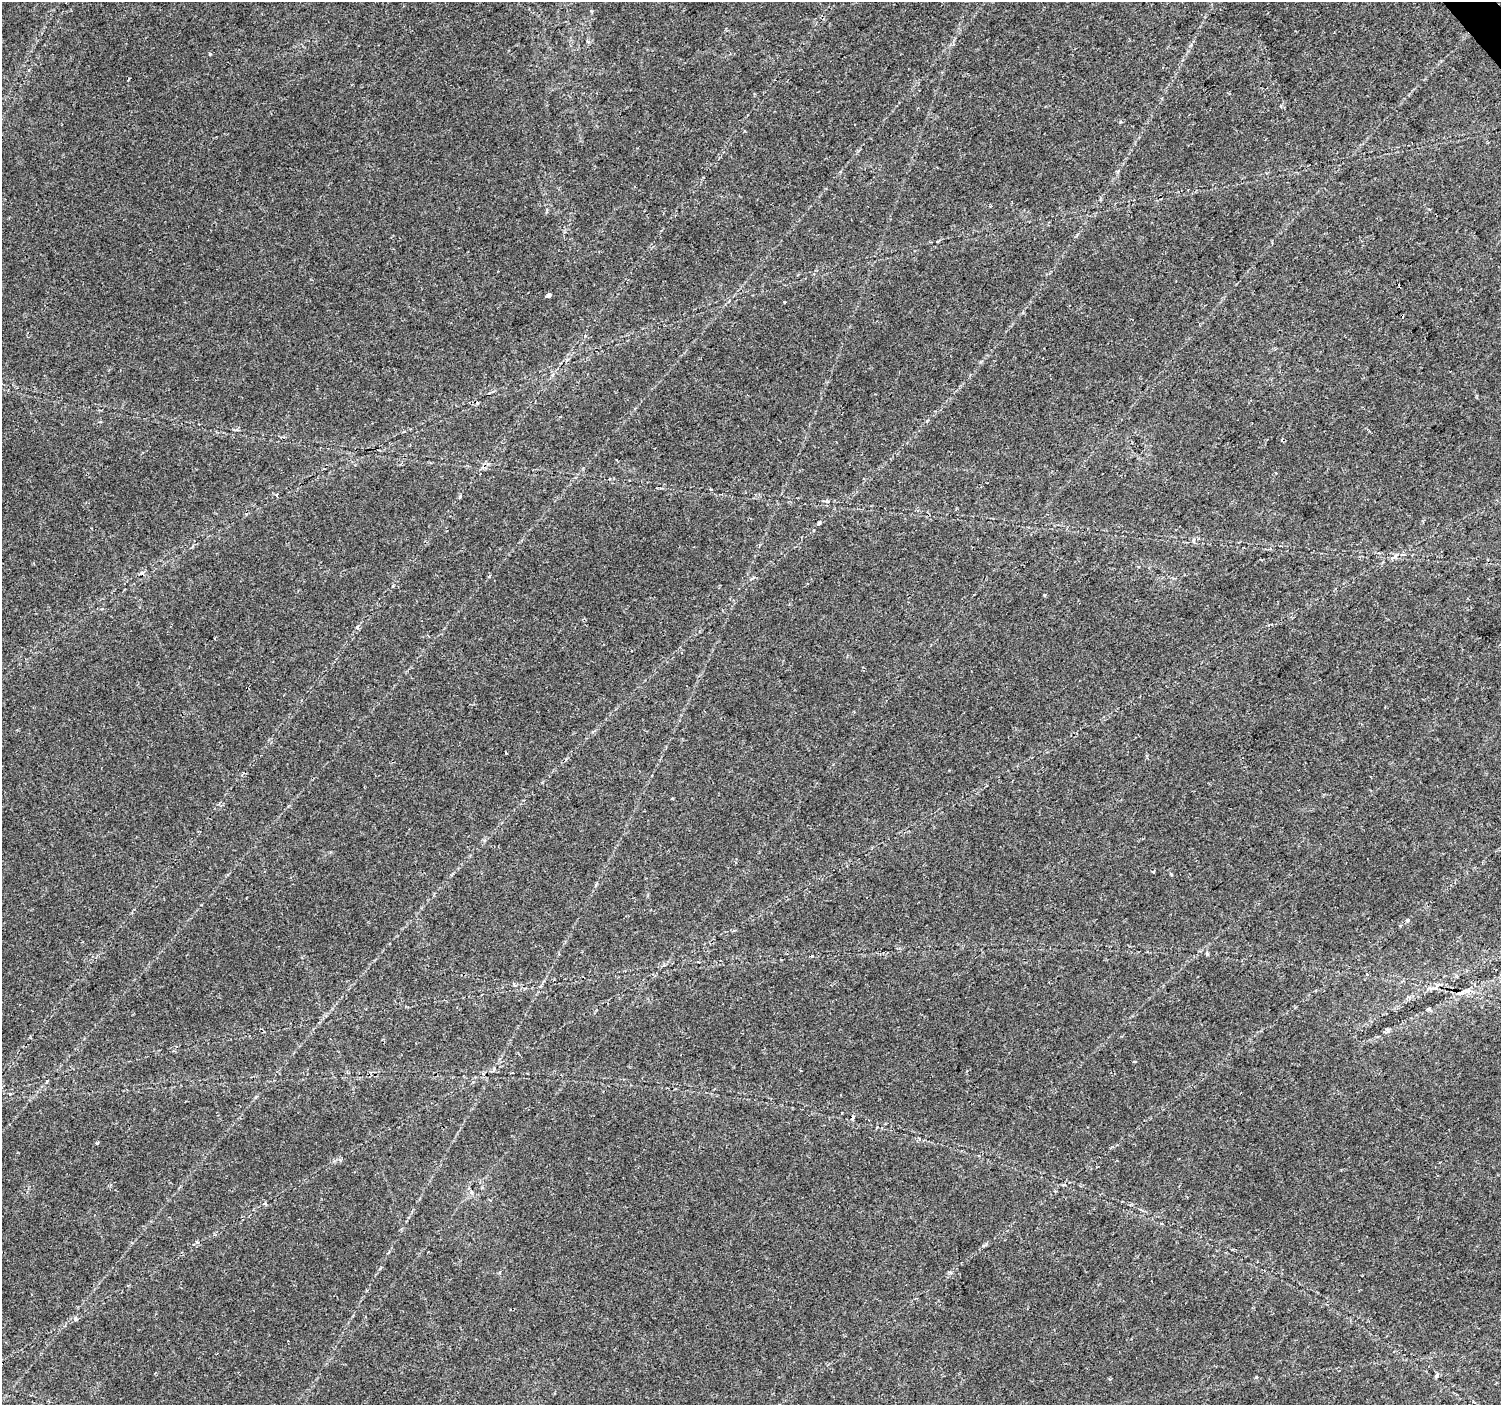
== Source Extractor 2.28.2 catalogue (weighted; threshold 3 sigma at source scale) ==
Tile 10 of 4 x 4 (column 2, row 3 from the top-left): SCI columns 1506-3004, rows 1606-3008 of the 6001 x 5954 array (HDU 1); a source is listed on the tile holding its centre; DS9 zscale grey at full resolution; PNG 1503 x 1407 px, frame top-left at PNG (2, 2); no overlay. Shown black and unused: <1% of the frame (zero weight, under 2 of 3 exposures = <1% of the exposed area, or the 3 px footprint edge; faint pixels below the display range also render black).
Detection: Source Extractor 2.28.2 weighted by HDU 2 'WHT'; one run over the whole footprint, this tile lists its part. Background 0.0407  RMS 0.0037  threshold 0.0164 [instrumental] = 3 sigma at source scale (4.5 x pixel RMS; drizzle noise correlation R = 1.50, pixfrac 1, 0.0396/0.0396 arcsec/px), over >= 5 px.
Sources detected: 23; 5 cosmic-ray / hot-pixel residue — not listed; the other 18 listed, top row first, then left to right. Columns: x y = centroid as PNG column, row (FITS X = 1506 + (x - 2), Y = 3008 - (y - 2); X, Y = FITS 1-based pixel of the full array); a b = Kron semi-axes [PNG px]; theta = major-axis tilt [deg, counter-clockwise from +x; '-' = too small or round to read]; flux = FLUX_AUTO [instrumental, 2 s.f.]
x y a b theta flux
210 54 3 3 - 0.6
548 295 5 3 - 5.1
784 302 3 3 - 1.2
276 496 5 3 - 0.55
460 497 5 4 - 0.54
1045 595 5 3 - 0.36
357 627 6 4 -75 0.74
505 752 3 2 - 0.27
1153 872 3 3 - 0.61
1171 874 4 3 - 0.46
1207 954 5 4 - 0.75
1367 974 4 3 - 0.39
1434 988 13 2 0 0.95
97 1143 3 3 - 0.73
265 1204 5 3 - 0.46
75 1319 6 5 - 0.79
1437 1376 4 3 - 1.7
1256 1377 4 4 - 0.48
Unlisted compact peaks at least as high as the median listed source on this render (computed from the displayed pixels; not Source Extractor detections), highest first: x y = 1408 920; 983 1246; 819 523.